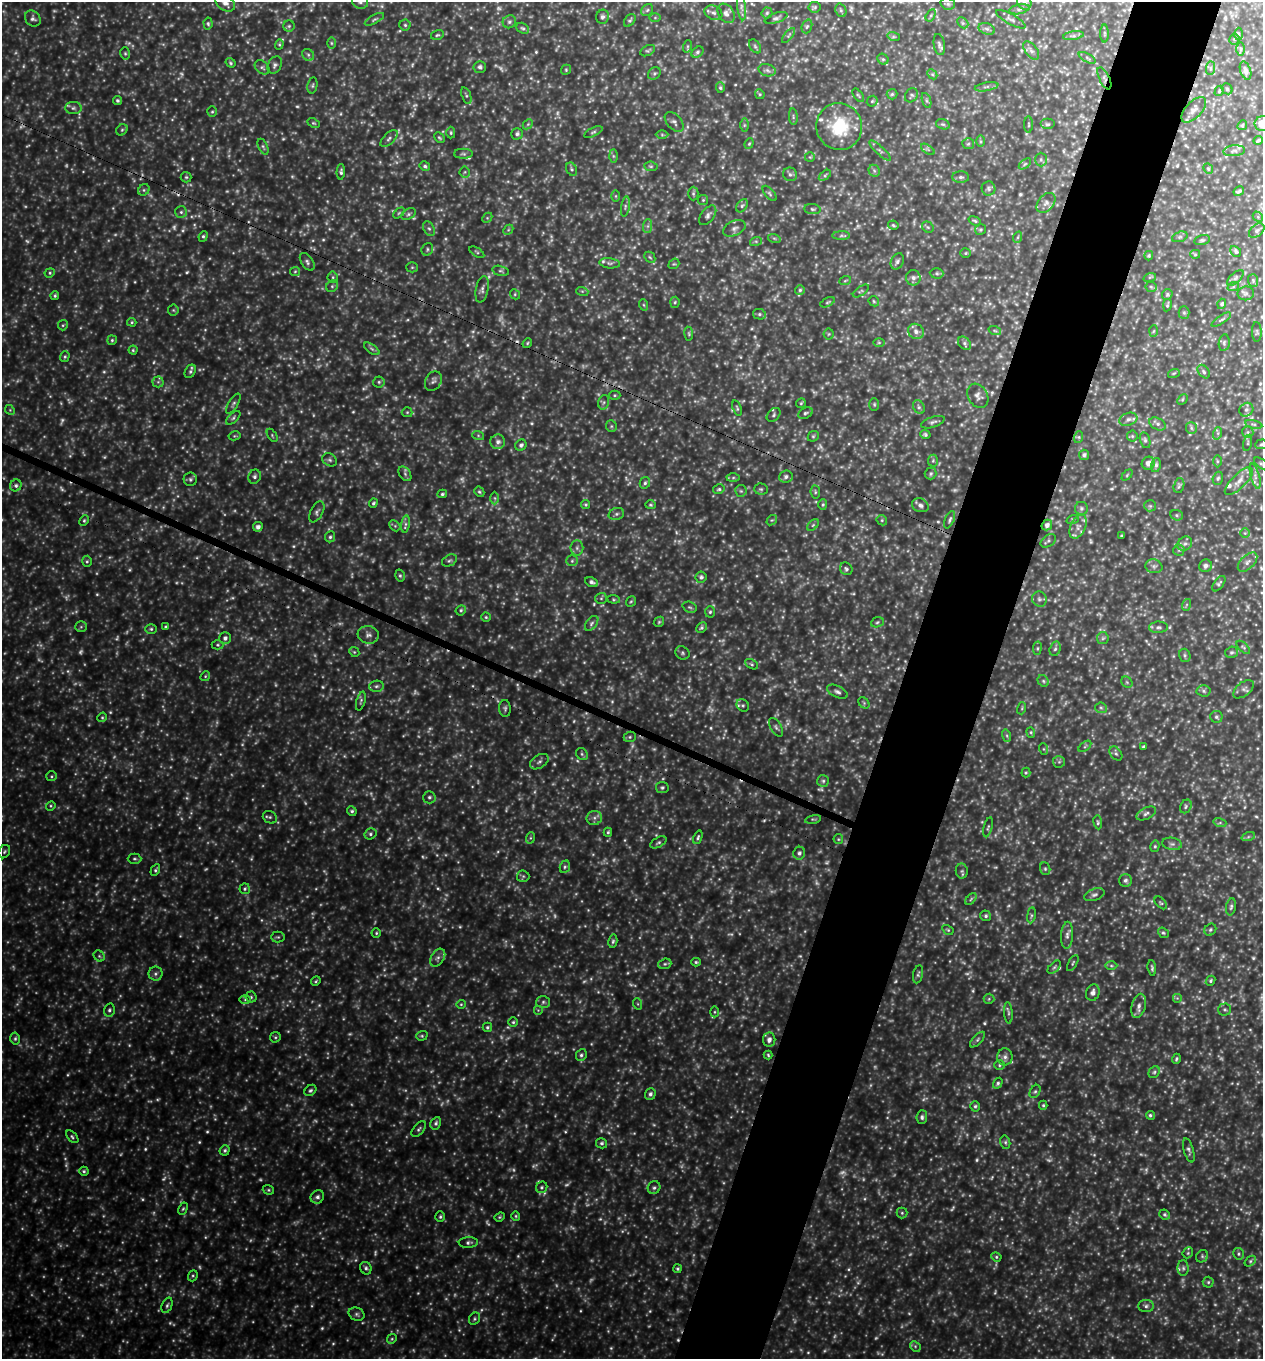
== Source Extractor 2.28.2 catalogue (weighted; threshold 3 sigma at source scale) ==
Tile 10 of 4 x 4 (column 2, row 3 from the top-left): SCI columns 1559-2819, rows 1391-2747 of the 5508 x 5494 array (HDU 1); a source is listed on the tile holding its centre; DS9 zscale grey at full resolution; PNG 1265 x 1361 px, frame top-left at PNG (2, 2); each listed source drawn as its Kron ellipse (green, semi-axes under 4 px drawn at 4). Shown black and unused: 7% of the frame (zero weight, under 3 of 4 exposures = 4% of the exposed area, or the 3 px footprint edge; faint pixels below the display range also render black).
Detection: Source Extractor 2.28.2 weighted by HDU 2 'WHT'; one run over the whole footprint, this tile lists its part. Background 6.18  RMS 1.1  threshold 4.77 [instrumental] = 3 sigma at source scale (4.5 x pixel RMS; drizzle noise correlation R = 1.50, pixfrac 1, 0.05/0.05 arcsec/px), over >= 5 px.
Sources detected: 963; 255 too faint to see at this stretch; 6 cosmic-ray / hot-pixel residue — neither listed nor drawn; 12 inside a brighter listed object's ellipse — not listed separately; of the other 690, all 500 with FLUX_AUTO >= 132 (the completeness limit of this list) listed and drawn (190 fainter detections not listed), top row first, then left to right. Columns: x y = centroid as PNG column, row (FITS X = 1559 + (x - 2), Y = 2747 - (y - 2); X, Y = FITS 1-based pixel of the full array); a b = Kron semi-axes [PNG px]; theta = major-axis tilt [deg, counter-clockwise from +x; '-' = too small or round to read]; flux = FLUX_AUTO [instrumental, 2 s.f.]
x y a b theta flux
360 2 8 7 - 350
1024 2 8 6 -60 440
225 3 11 7 -36 580
948 4 7 5 -15 260
742 7 13 4 -84 370
814 7 6 5 - 180
1019 9 10 4 11 290
647 10 7 5 46 220
841 10 7 5 -69 230
713 13 9 7 -24 370
726 13 10 7 -58 480
767 13 5 5 - 180
931 15 6 4 59 170
602 17 7 6 - 280
33 18 9 7 -48 350
655 18 6 4 0 160
776 18 12 5 18 300
374 19 11 4 29 230
1011 19 17 5 -29 330
630 20 7 5 50 200
509 22 7 6 - 300
963 23 6 4 -45 180
208 24 6 4 -86 180
405 25 5 5 - 190
289 26 5 5 - 190
807 26 7 5 71 200
523 28 7 5 -30 190
987 29 9 5 -18 290
1104 33 9 4 -89 180
1239 34 6 4 -89 150
437 35 6 4 17 180
788 35 9 4 51 190
1073 36 10 4 8 280
894 37 6 4 -18 150
1234 39 5 5 - 160
331 43 6 4 -89 140
279 44 5 4 - 130
939 44 11 5 -80 310
688 46 6 4 71 170
755 46 8 5 -54 200
1241 49 6 4 -90 190
648 51 8 5 29 180
1031 51 10 5 -52 350
697 52 6 5 - 250
125 53 6 5 - 170
308 55 6 5 - 210
1087 58 9 3 -30 200
883 59 6 5 - 180
231 63 5 4 - 160
275 65 9 6 60 350
262 67 8 6 -42 290
480 67 6 6 - 310
1210 68 7 4 89 200
566 70 5 4 - 140
767 70 9 6 -17 320
1245 71 9 5 -71 400
654 73 7 5 44 220
932 74 6 4 -44 160
1104 78 12 5 -64 280
312 85 8 5 80 200
986 87 12 3 10 290
720 88 5 4 - 180
1227 89 6 5 - 150
1219 91 5 3 - 150
760 94 5 4 - 130
892 94 5 5 - 170
858 95 8 3 -54 150
911 95 7 6 - 210
466 96 8 4 -71 190
117 100 4 4 - 190
872 101 6 5 - 150
926 101 8 3 -71 200
73 108 8 6 1 290
1194 110 16 8 47 690
212 112 5 5 - 160
793 117 8 3 -85 150
674 122 12 7 -48 380
313 123 6 4 -26 150
1262 123 8 7 - 2300
528 124 6 4 45 150
943 124 7 5 -19 170
1047 124 7 5 0 220
744 125 6 4 90 170
1029 125 8 4 -90 150
1242 125 5 4 - 130
839 127 23 22 - 5200
122 130 6 5 - 180
593 132 10 3 25 200
451 133 6 4 89 150
517 134 6 5 - 270
662 135 6 4 -1 150
439 138 6 3 -44 150
389 139 11 5 44 320
1258 140 4 3 - 150
980 141 6 4 -89 150
749 143 5 4 - 130
968 144 6 5 - 200
263 147 8 4 -65 200
928 149 8 4 -35 170
880 151 14 3 -42 260
1234 151 11 5 6 350
463 154 9 5 0 250
613 156 6 4 -89 170
810 157 5 5 - 140
1041 160 7 5 -89 220
1025 164 7 3 37 160
425 166 5 4 - 210
651 166 7 4 -7 170
572 169 7 5 -62 200
1208 169 5 4 - 160
874 171 6 5 - 220
341 172 8 4 87 250
465 172 5 5 - 150
790 174 7 6 - 270
825 175 7 4 38 160
186 177 5 5 - 160
961 177 8 5 0 280
989 189 7 7 - 260
144 190 6 5 - 210
1239 191 5 3 - 190
770 193 9 4 -50 210
693 194 7 5 -90 190
616 196 6 4 -90 140
703 200 5 5 - 140
1046 203 11 7 48 520
742 206 7 5 54 220
625 207 10 4 82 230
812 209 8 5 -8 210
181 212 6 6 - 230
399 213 6 4 45 140
408 214 8 5 28 260
708 215 11 6 53 350
1258 217 6 4 -47 180
487 218 6 4 45 150
975 221 6 4 -21 160
893 225 5 4 - 140
648 226 7 4 89 270
928 227 6 5 - 180
734 228 12 7 25 460
429 229 8 5 -61 250
508 230 6 4 44 160
981 230 5 5 - 160
1257 231 9 6 40 320
203 236 5 4 - 180
841 236 9 4 2 210
1018 237 6 3 70 140
1180 237 8 5 19 210
774 238 6 4 -19 150
1202 240 8 4 14 210
756 241 6 4 18 140
427 249 6 5 - 190
1236 251 6 4 -47 190
477 252 8 3 -34 150
966 253 5 5 - 140
1195 254 5 4 - 140
1149 256 5 4 - 130
650 257 6 4 -45 160
897 261 8 6 63 300
307 262 10 5 -55 300
610 263 10 5 -5 290
674 264 6 4 40 140
412 267 5 5 - 160
295 271 5 4 - 140
501 271 8 5 -12 220
50 273 5 4 - 150
937 273 7 5 -2 200
333 277 5 5 - 180
1150 277 6 4 18 140
913 278 7 7 - 380
1235 278 10 5 42 270
1253 280 6 5 - 190
845 281 6 3 20 140
332 286 6 5 - 220
1151 287 6 5 - 170
1233 287 6 4 19 130
482 289 13 6 79 420
800 290 5 5 - 190
582 291 6 4 -18 140
861 291 9 3 35 150
1246 293 8 7 - 280
515 294 5 4 - 140
1167 294 6 5 - 160
55 296 4 3 - 150
874 301 6 4 -47 150
675 302 5 4 - 160
828 302 8 4 27 160
1222 304 5 4 - 220
644 305 6 4 -70 140
1167 305 6 3 78 160
173 310 5 5 - 150
1184 313 6 5 - 180
759 314 6 5 - 230
1221 320 11 3 33 230
132 322 5 4 - 130
63 325 5 5 - 140
916 331 8 7 - 510
995 331 6 4 -19 170
1154 331 6 4 87 140
1257 332 10 5 -88 190
689 334 7 4 -83 150
829 334 5 5 - 140
112 340 5 5 - 150
527 343 5 4 - 130
879 343 6 4 0 130
965 343 7 5 -44 250
1224 343 8 5 81 220
372 349 9 4 -35 240
133 350 4 4 - 140
65 357 5 5 - 170
190 371 7 5 61 200
1204 372 7 5 -53 230
1174 373 6 3 18 140
433 381 10 8 62 400
158 382 5 5 - 200
379 382 5 5 - 200
615 395 6 4 -1 160
978 396 13 9 -59 490
1182 399 6 4 46 130
604 402 7 5 72 240
801 403 5 4 - 140
233 404 11 4 59 270
874 404 6 5 - 160
919 407 7 5 -61 270
737 408 8 4 -72 170
10 410 5 4 - 130
1246 410 7 6 - 290
407 412 5 5 - 150
805 413 7 5 26 230
774 415 8 5 45 240
233 418 9 4 43 210
1128 419 9 6 20 360
933 422 12 5 18 310
1158 424 9 5 -27 320
1254 424 8 3 -12 160
611 426 6 5 - 160
1191 428 6 5 - 220
1248 432 6 5 - 200
1218 433 6 4 72 170
925 434 5 4 - 170
272 435 7 3 -56 130
478 435 6 4 -19 150
234 436 6 4 11 140
813 436 6 5 - 160
1132 436 5 5 - 140
1079 437 6 4 71 140
1145 440 8 5 -75 270
498 442 7 7 - 420
1248 443 8 3 77 140
1261 444 6 4 5 170
521 445 6 5 - 280
1084 455 5 5 - 280
330 460 8 6 -31 240
933 461 6 5 - 160
1217 461 6 4 -89 150
1148 463 7 6 - 600
1262 464 9 4 -37 210
1156 465 7 4 76 250
405 474 8 5 -55 230
931 474 6 6 - 220
1127 475 6 4 46 140
1255 476 13 4 -75 390
255 477 7 6 - 300
786 477 7 6 - 320
733 478 6 4 1 180
1218 478 7 5 73 190
190 479 7 6 - 250
1239 481 18 7 45 770
645 483 6 5 - 230
16 485 6 5 - 290
1179 485 8 5 74 200
719 489 6 4 14 180
761 489 7 5 -2 200
741 491 6 5 - 190
479 492 5 4 - 160
815 492 7 4 -83 170
442 494 5 4 - 190
495 498 6 4 -89 160
373 503 4 4 - 180
586 505 4 4 - 140
650 505 5 4 - 150
823 505 5 4 - 150
920 505 8 6 -21 370
1150 506 6 5 - 180
1081 508 6 6 - 290
317 512 11 6 63 320
616 514 8 6 16 270
1177 515 6 5 - 190
1073 519 6 4 18 160
84 520 6 4 63 160
772 520 6 4 40 150
882 520 5 5 - 150
950 520 9 4 67 220
405 524 9 4 81 300
813 525 7 4 45 180
1047 525 5 5 - 420
395 526 6 4 -45 160
258 527 5 4 - 430
1078 527 13 7 64 640
1245 533 5 5 - 150
1121 536 3 3 - 140
330 537 5 5 - 230
1048 541 8 5 37 250
1185 544 8 6 41 350
577 548 8 6 89 310
1179 550 6 5 - 180
450 560 8 5 28 230
87 561 5 4 - 160
572 561 5 5 - 210
1247 562 12 6 44 440
1154 566 8 7 - 350
1205 566 6 6 - 350
846 569 7 6 - 220
400 576 6 4 -74 180
701 577 6 5 - 270
592 582 7 4 -23 320
1219 584 9 5 53 230
601 598 6 5 - 200
613 599 6 4 -7 140
1039 599 8 7 - 330
631 601 6 4 52 140
1186 605 6 4 71 140
690 607 7 5 -20 200
461 610 5 4 - 180
710 612 5 5 - 180
486 617 4 4 - 140
659 622 6 4 45 150
877 622 6 5 - 180
592 623 8 5 51 290
81 627 6 5 - 160
165 627 4 4 - 140
1158 627 9 5 1 300
701 628 5 5 - 190
151 629 5 5 - 180
368 635 10 8 -9 500
225 638 6 6 - 360
1103 638 6 5 - 200
218 645 6 4 0 150
1243 647 8 4 -44 190
1037 648 7 3 82 140
1055 649 7 5 72 220
354 652 5 4 - 140
1231 652 6 5 - 200
682 653 7 6 - 220
1185 655 7 6 - 210
752 664 7 4 -28 180
205 676 5 4 - 140
1043 681 6 5 - 200
1127 682 6 5 - 160
376 686 7 5 3 260
1243 689 12 7 39 360
1203 691 7 5 -4 250
837 692 11 5 -24 360
361 701 10 3 73 180
864 703 6 5 - 170
743 705 7 5 -43 230
505 708 8 5 -87 240
1022 708 6 4 73 130
1101 708 6 5 - 220
102 717 5 4 - 130
1216 717 6 6 - 220
776 727 10 5 -58 300
1031 732 5 4 - 140
1007 736 6 4 -72 170
630 737 6 5 - 180
1085 746 7 4 38 170
1143 747 4 3 - 160
1044 749 6 4 -70 140
1116 753 8 5 -49 250
582 754 6 5 - 190
539 762 10 6 32 350
1059 762 6 5 - 180
1026 773 5 4 - 130
51 776 5 5 - 160
823 781 6 6 - 220
662 787 6 6 - 200
429 797 6 6 - 250
51 806 5 4 - 130
1186 806 7 5 63 230
352 811 5 4 - 190
1146 813 11 5 25 360
270 817 7 6 - 250
594 818 8 7 - 400
813 819 8 3 11 140
1098 822 7 4 -82 170
1220 823 6 4 -17 200
988 827 10 3 75 180
608 832 4 3 - 170
370 834 6 5 - 220
698 837 7 4 68 200
1248 837 7 4 19 190
530 838 6 4 71 140
838 839 5 5 - 130
658 842 9 5 28 230
1172 844 10 6 -9 330
1155 846 5 4 - 170
4 852 7 5 57 200
799 853 6 6 - 330
134 859 7 5 -1 200
565 867 6 5 - 190
1045 869 6 5 - 190
155 870 6 4 58 180
962 871 7 6 - 230
523 876 6 6 - 200
1125 880 6 6 - 300
245 889 5 5 - 190
1094 895 10 6 19 350
971 899 7 4 46 170
1161 903 7 4 -47 160
1231 907 8 5 80 240
1031 915 8 4 82 210
986 916 5 5 - 230
948 930 6 4 -31 130
1210 930 6 5 - 200
376 933 4 4 - 140
1163 933 6 4 -38 160
1067 935 13 6 86 510
278 937 7 5 0 170
613 941 6 4 78 200
99 956 6 5 - 180
438 958 10 6 57 400
696 962 5 3 - 160
1073 963 9 3 60 150
665 964 7 5 20 210
1111 966 6 4 -1 180
1054 967 8 4 45 200
1152 968 8 3 -84 200
155 974 7 7 - 330
918 974 9 5 78 220
316 981 5 4 - 140
1210 981 5 4 - 180
1093 993 8 6 71 520
251 997 5 5 - 190
1177 998 5 5 - 170
989 999 5 5 - 150
245 1000 6 4 -1 160
543 1002 7 6 - 260
461 1004 5 4 - 130
638 1004 6 4 -71 140
1139 1006 12 7 75 530
1225 1009 6 6 - 230
109 1010 6 5 - 250
538 1010 5 5 - 140
714 1012 5 3 - 130
1008 1013 10 4 -86 250
513 1022 5 5 - 170
487 1027 5 4 - 200
422 1036 6 4 19 160
275 1037 5 5 - 150
15 1039 6 4 86 190
769 1040 7 6 - 550
977 1040 10 4 46 240
581 1055 6 5 - 240
768 1055 4 4 - 140
1005 1057 8 7 - 450
1176 1059 5 3 - 170
999 1065 5 5 - 170
1154 1072 6 5 - 220
998 1083 6 4 58 210
310 1090 6 5 - 210
1035 1091 7 5 61 210
650 1094 6 5 - 330
1043 1105 4 4 - 150
975 1106 5 5 - 180
1150 1115 5 4 - 190
922 1117 7 5 86 260
436 1123 6 5 - 270
419 1129 9 5 49 240
72 1137 8 4 -47 200
1005 1142 7 5 -76 180
602 1143 6 5 - 200
225 1150 5 5 - 200
1189 1150 12 5 -74 290
84 1171 4 4 - 190
542 1187 6 5 - 220
654 1188 6 6 - 250
268 1190 6 4 -21 160
317 1197 7 6 - 340
183 1209 6 4 62 150
902 1213 5 5 - 160
1165 1215 5 5 - 200
516 1216 5 4 - 140
440 1217 5 4 - 190
500 1217 5 4 - 140
468 1243 9 5 2 300
1188 1253 6 5 - 160
1238 1254 6 5 - 180
1202 1256 6 5 - 200
996 1257 5 4 - 160
1250 1261 6 4 38 170
366 1268 6 5 - 250
1183 1268 8 5 -89 260
677 1269 4 4 - 180
193 1276 6 4 69 150
1208 1282 5 5 - 170
167 1305 8 5 69 250
1146 1306 8 6 0 310
357 1314 8 6 -24 280
474 1319 6 5 - 180
392 1339 5 4 - 140
915 1346 6 4 -46 180
Overlapping masked pixels (flux is a lower limit): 1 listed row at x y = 1104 78
Isophote crosses this tile's border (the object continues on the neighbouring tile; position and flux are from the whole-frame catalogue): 6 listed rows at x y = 360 2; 1024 2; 225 3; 1262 123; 1261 444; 1262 464
Unlisted compact peaks at least as high as the median listed source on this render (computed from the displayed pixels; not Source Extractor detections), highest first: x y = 565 1132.